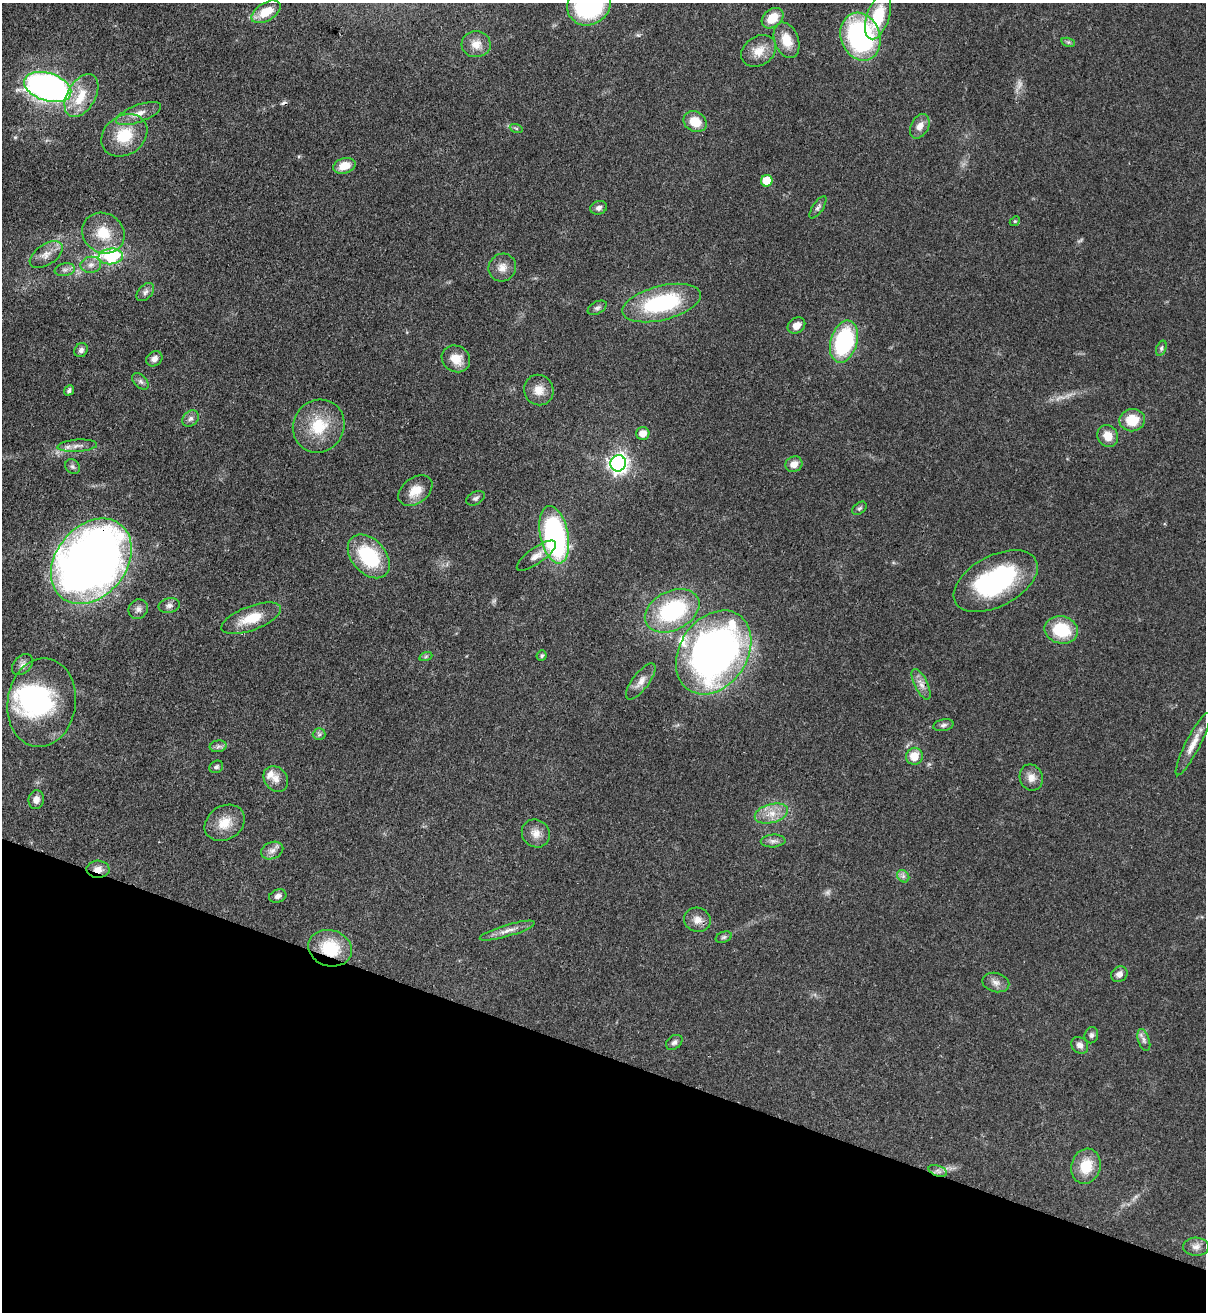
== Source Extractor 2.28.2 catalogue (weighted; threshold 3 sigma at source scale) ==
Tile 15 of 4 x 4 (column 3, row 4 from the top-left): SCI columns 2754-3957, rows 36-1345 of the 5380 x 5306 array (HDU 1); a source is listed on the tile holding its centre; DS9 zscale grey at full resolution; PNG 1208 x 1314 px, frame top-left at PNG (2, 3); each listed source drawn as its Kron ellipse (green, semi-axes under 4 px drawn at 4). Shown black and unused: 20% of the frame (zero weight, under 3 of 4 exposures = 7% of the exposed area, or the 3 px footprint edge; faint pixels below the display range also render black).
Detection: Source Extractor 2.28.2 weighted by HDU 2 'WHT'; one run over the whole footprint, this tile lists its part. Background 0.0854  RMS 0.004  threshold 0.0178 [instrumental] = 3 sigma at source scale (4.5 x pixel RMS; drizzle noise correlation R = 1.50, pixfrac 1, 0.05/0.05 arcsec/px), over >= 5 px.
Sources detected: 108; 3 too faint to see at this stretch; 2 inside a brighter object's white glare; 1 cosmic-ray / hot-pixel residue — neither listed nor drawn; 4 inside a brighter listed object's ellipse — not listed separately; the other 98 listed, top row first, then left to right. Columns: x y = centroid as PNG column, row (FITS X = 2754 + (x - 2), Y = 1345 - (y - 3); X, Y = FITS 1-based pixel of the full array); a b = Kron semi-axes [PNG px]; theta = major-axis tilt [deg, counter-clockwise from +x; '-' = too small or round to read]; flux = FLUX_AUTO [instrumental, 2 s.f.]
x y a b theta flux
589 4 22 20 37 54
266 12 16 9 31 7.7
878 16 24 11 72 16
773 18 12 8 40 7.3
860 37 24 19 -71 68
787 40 18 12 -70 7
1068 42 7 4 -17 0.75
476 44 14 13 - 4.3
759 51 19 14 34 5.8
48 87 24 14 -18 160
81 95 23 14 60 9.8
138 114 24 8 20 4.4
695 122 12 10 -31 7.2
920 126 13 8 63 3.2
516 128 6 4 -19 0.61
124 135 24 19 35 14
344 166 11 7 15 5.7
767 181 6 5 - 9.6
818 207 13 5 56 1.2
599 208 8 6 19 1.4
1015 221 5 4 - 0.47
103 233 22 19 -35 11
46 255 18 10 34 4
111 256 12 8 5 33
91 265 10 8 6 2.3
502 267 14 13 - 3.7
65 270 10 6 10 1.6
145 292 11 7 46 1.6
661 303 40 17 14 38
597 308 10 6 28 1.2
796 326 9 7 33 3.4
844 342 21 13 73 44
1161 348 8 5 70 0.86
81 350 7 6 - 1.4
154 359 8 7 - 2
456 359 14 13 - 5.5
140 381 10 6 -45 1.2
69 390 5 4 - 1
539 390 15 14 - 4.6
191 418 9 7 42 1.5
1132 420 13 11 9 9.2
319 426 27 25 55 15
643 433 7 6 - 3.5
1108 436 11 10 - 4.7
77 446 20 6 4 2.6
618 463 8 7 - 190
794 464 9 7 25 3.2
72 467 8 6 -51 1
415 491 19 12 37 6.3
475 498 10 6 28 1.2
859 508 8 5 39 0.85
554 535 29 14 -78 87
369 556 25 17 -48 26
536 556 23 8 35 3.8
91 561 47 35 50 370
996 581 45 25 28 54
169 606 11 7 12 1.5
138 609 10 9 - 1.9
672 611 29 19 27 39
251 618 31 12 20 10
1061 630 17 13 -12 17
714 652 45 33 56 190
426 656 6 4 19 0.61
542 656 5 5 - 0.72
22 665 12 8 44 1.9
641 681 22 8 53 3.6
921 684 16 6 -64 2.8
42 703 45 34 82 41
943 725 10 6 13 1.1
319 734 6 6 - 0.82
1193 744 35 7 63 5.4
218 746 8 6 9 1.2
914 756 8 8 - 5.7
216 767 7 6 - 1
1031 777 13 11 -70 3.3
276 779 14 11 -52 3.4
36 800 9 7 82 2.4
771 814 17 9 14 5.1
225 823 21 16 32 7.6
536 833 14 13 - 3.8
773 841 12 6 4 1.6
272 850 11 8 23 2.3
98 869 11 8 -2 3
903 876 7 5 -46 1.1
278 896 9 6 19 1.6
697 920 13 12 - 3.4
507 931 29 6 16 3.3
724 937 8 5 19 0.83
330 948 22 18 -16 16
1119 974 8 7 - 2.3
996 983 14 9 -14 2.6
1091 1035 8 6 75 1.1
1144 1040 11 5 -72 1.5
674 1042 9 6 37 1.3
1080 1045 9 7 -42 1.9
1086 1166 18 14 74 9.5
938 1171 9 5 -19 1.5
1196 1247 13 9 -2 2.4
Overlapping masked pixels (flux is a lower limit): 3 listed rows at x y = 91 561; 98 869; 330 948
Isophote crosses this tile's border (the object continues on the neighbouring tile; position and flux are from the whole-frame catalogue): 1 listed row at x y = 589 4